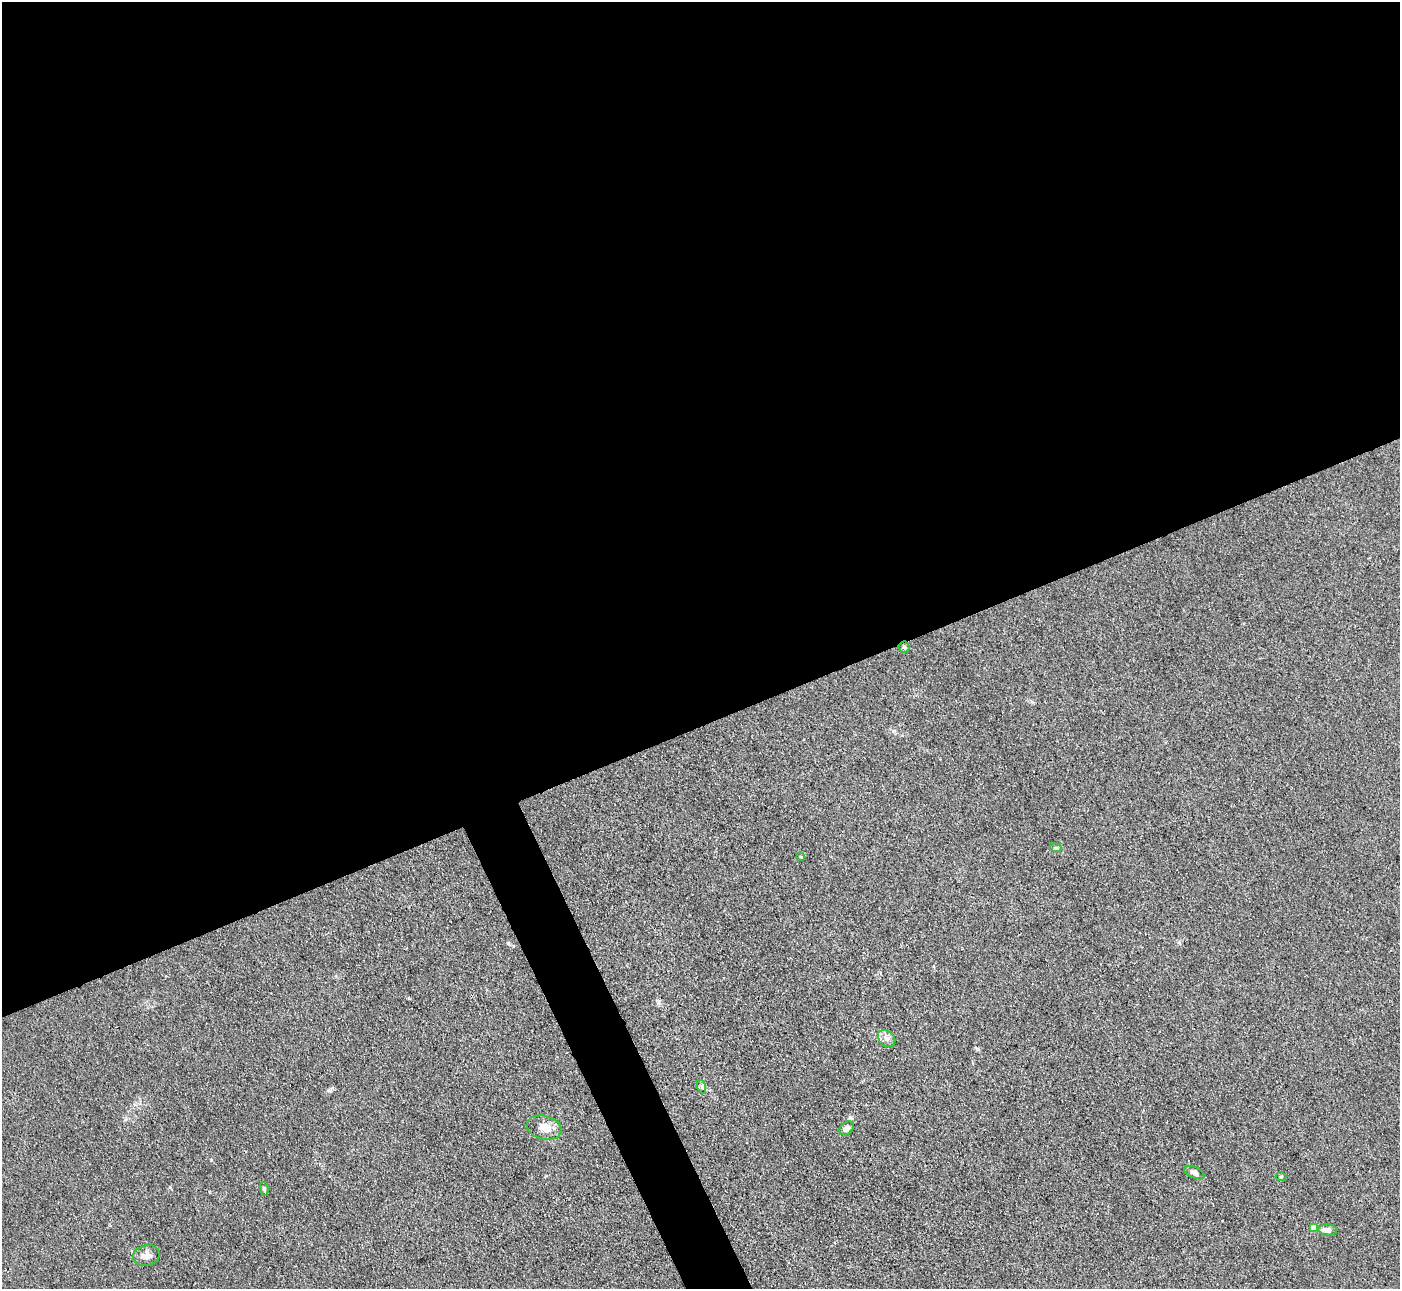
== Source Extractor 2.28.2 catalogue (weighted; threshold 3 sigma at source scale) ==
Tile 2 of 4 x 4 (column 2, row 1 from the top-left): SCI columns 1401-2798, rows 4147-5433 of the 5599 x 5585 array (HDU 1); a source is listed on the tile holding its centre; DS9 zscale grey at full resolution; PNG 1402 x 1291 px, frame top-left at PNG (2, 2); each listed source drawn as its Kron ellipse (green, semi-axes under 4 px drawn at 4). Shown black and unused: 58% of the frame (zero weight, under 3 of 4 exposures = <1% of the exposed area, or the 3 px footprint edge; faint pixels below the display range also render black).
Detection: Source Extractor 2.28.2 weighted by HDU 2 'WHT'; one run over the whole footprint, this tile lists its part. Background 0.0557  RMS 0.0059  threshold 0.0266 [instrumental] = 3 sigma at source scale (4.5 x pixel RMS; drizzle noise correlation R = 1.50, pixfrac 1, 0.05/0.05 arcsec/px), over >= 5 px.
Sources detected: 13; all 13 listed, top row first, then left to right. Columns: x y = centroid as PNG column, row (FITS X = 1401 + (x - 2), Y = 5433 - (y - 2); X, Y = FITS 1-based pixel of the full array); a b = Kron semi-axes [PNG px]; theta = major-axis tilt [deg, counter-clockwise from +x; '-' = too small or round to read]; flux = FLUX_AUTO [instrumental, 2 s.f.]
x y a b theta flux
904 647 5 5 - 1.1
1056 848 6 4 -19 0.77
801 857 4 2 - 0.47
887 1038 10 7 -43 2.7
702 1087 7 4 -72 1
544 1128 18 11 -13 6.4
847 1128 8 6 39 2.4
1194 1173 11 5 -25 1.8
1281 1176 5 3 - 0.57
264 1189 7 4 -82 1.2
1313 1228 4 4 - 8.3
1328 1230 9 5 -4 2.8
146 1255 13 10 13 4.6
Unlisted compact peaks at least as high as the median listed source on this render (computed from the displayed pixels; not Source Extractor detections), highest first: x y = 211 1160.